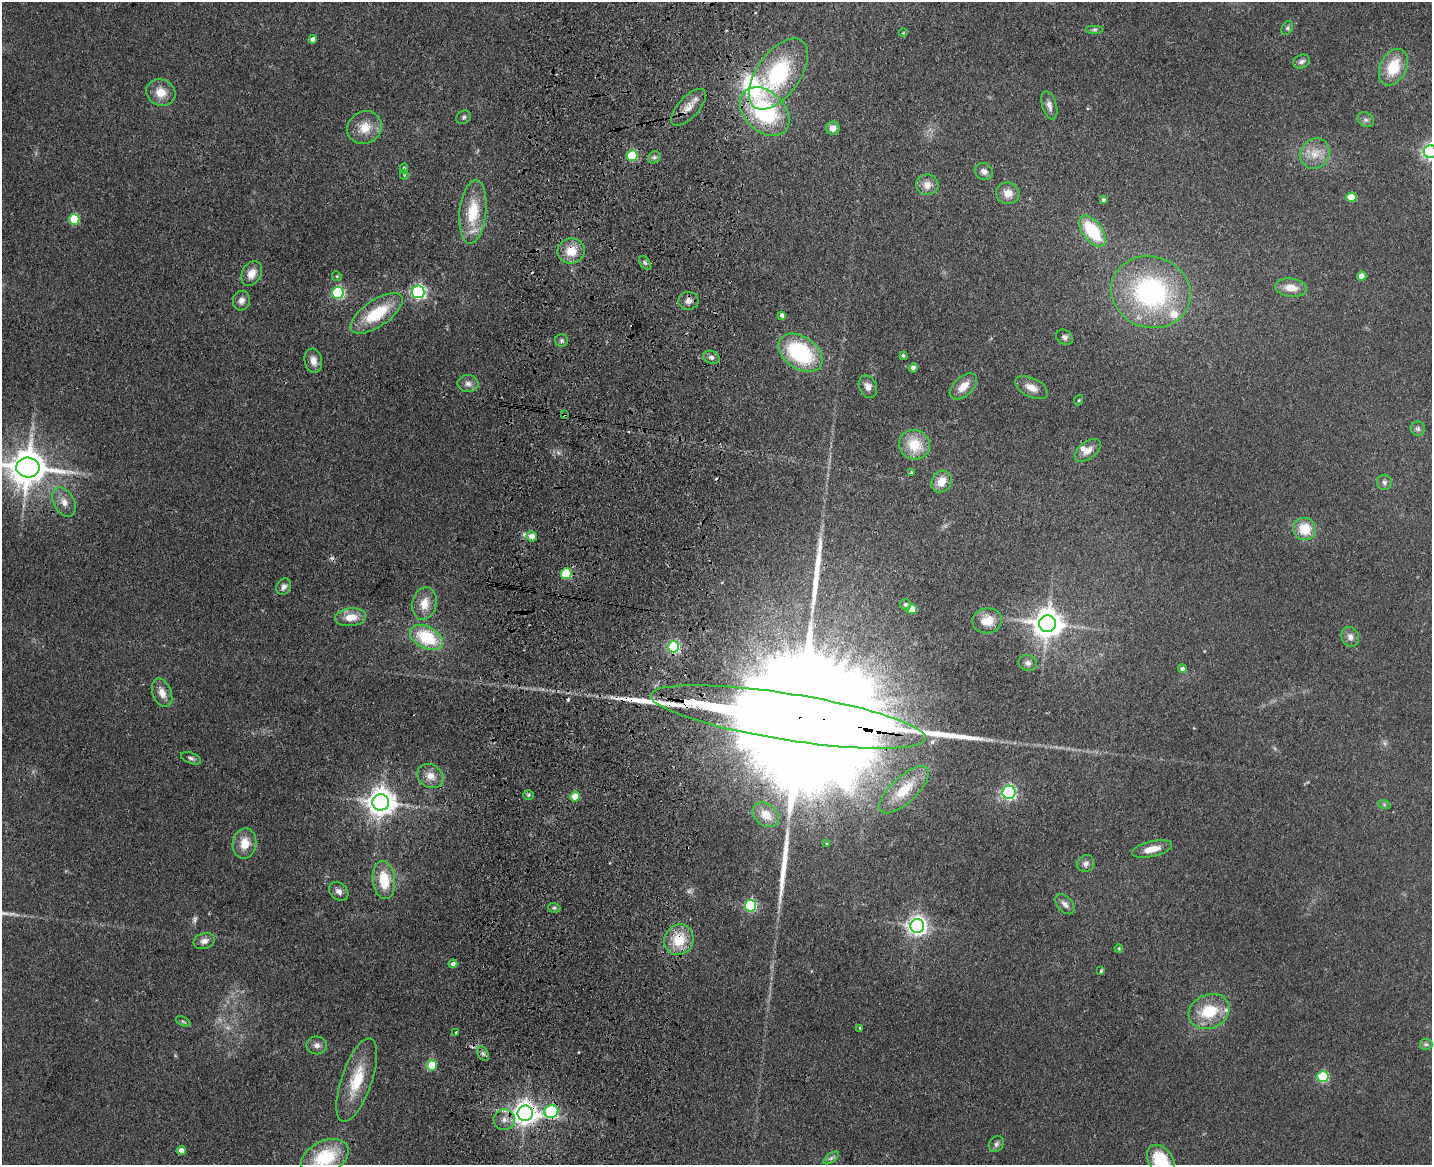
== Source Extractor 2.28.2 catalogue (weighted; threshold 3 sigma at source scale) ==
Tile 8 of 3 x 4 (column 2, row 3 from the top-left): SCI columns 1764-3193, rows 1181-2343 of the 4844 x 4686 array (HDU 1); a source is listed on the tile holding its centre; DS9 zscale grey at full resolution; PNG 1434 x 1167 px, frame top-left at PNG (2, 2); each listed source drawn as its Kron ellipse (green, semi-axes under 4 px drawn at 4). Shown black and unused: <1% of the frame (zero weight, under 3 of 4 exposures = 6% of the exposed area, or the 3 px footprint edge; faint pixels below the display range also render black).
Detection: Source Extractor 2.28.2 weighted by HDU 2 'WHT'; one run over the whole footprint, this tile lists its part. Background 0.0939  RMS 0.0065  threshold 0.0295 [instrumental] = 3 sigma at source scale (4.5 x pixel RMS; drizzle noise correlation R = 1.50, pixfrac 1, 0.05/0.05 arcsec/px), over >= 5 px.
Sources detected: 131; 2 too faint to see at this stretch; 2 cosmic-ray / hot-pixel residue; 2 long thin detections or spike segments (spike, bleed or trail) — neither listed nor drawn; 3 inside a brighter listed object's ellipse — not listed separately; the other 122 listed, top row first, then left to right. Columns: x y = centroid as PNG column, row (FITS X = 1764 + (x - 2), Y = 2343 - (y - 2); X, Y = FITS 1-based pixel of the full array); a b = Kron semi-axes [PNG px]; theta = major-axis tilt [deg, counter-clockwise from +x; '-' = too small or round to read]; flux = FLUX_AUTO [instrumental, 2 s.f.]
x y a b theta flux
1287 28 7 5 62 1.3
1095 29 9 4 0 1.3
903 33 4 2 - 0.45
313 39 4 4 - 3.2
1301 61 8 6 22 2.1
1393 67 19 13 64 21
778 74 41 21 55 64
161 92 15 13 -26 9.3
1049 105 14 7 -74 3.6
689 107 23 10 47 8.1
765 112 28 20 -44 69
464 117 8 6 33 1.5
1366 120 9 7 -30 2
364 127 18 16 34 12
833 128 7 6 - 5.1
1430 152 6 6 - 210
1315 153 16 14 58 9.7
632 156 5 5 - 44
654 157 7 5 43 1.6
404 168 5 4 - 1.1
984 171 9 8 - 3.3
404 175 5 4 - 0.74
927 185 11 10 - 5.9
1008 193 12 10 -18 7.4
1351 197 5 5 - 21
1103 200 4 3 - 1.5
473 212 32 13 84 25
74 219 5 5 - 36
1092 231 18 9 -52 37
571 251 14 12 10 12
645 263 8 5 -54 1.5
252 273 13 9 59 7.5
337 276 5 4 - 0.82
1362 276 5 4 - 9.2
1291 288 16 9 -6 8.4
418 292 6 6 - 170
1151 292 40 35 -18 110
338 293 6 6 - 81
241 301 10 8 75 3.3
688 301 10 9 - 3.4
377 313 30 13 34 29
782 315 4 4 - 2.2
1065 337 9 7 -31 2.3
562 340 6 6 - 1.4
800 353 24 16 -35 60
903 355 3 3 - 0.97
711 357 8 6 -21 2.2
313 361 12 8 -80 5.2
913 368 4 4 - 2.3
468 384 10 8 -4 3.3
963 386 16 9 41 8.2
868 387 11 8 -66 4.2
1031 388 18 9 -27 6.6
1079 400 5 3 - 0.7
565 414 3 3 - 0.78
1418 429 7 7 - 1.9
914 445 16 14 -24 18
1088 450 15 8 37 5.9
28 467 11 10 - 1800
912 472 4 3 - 0.96
942 482 11 9 56 8.6
1384 482 7 7 - 2
64 502 15 10 -62 6.7
1305 529 11 11 - 15
532 536 5 5 - 5.3
566 574 5 5 - 36
284 587 8 7 - 2.7
424 603 17 12 79 10
906 605 6 5 - 1.8
912 609 5 5 - 16
351 617 15 9 6 10
987 621 15 12 8 11
1047 624 8 8 - 990
426 637 18 11 -28 34
1350 637 10 8 -63 3.3
673 647 6 5 - 89
1028 663 9 7 -13 2.6
1182 669 4 4 - 2.1
162 693 15 9 -68 6.8
788 717 139 23 -9 100000
191 758 10 5 -21 1.9
430 776 14 11 -32 7
904 790 31 13 43 18
1009 792 6 6 - 120
528 795 5 5 - 0.96
575 797 5 5 - 14
381 802 8 8 - 840
1384 804 6 4 -20 0.98
766 815 14 11 -38 7.8
244 843 15 11 80 11
827 844 3 3 - 0.54
1152 849 20 7 13 8.4
1086 864 9 8 - 2.9
384 880 19 11 -83 19
339 891 11 8 -41 3.2
1065 904 12 7 -47 3.4
750 906 6 5 - 81
554 908 6 4 -19 1.2
917 926 7 7 - 340
679 940 16 14 63 19
204 941 11 7 15 3.7
1119 948 4 3 - 0.77
453 964 4 4 - 2.6
1101 971 4 3 - 0.95
1209 1011 21 17 22 25
183 1021 8 4 -23 1.1
860 1028 4 3 - 0.67
456 1032 3 3 - 0.72
1426 1044 6 5 - 1.3
317 1045 10 9 - 3.3
483 1053 8 5 -62 1.7
432 1065 5 5 - 17
1323 1077 5 5 - 61
357 1080 44 15 71 25
551 1112 7 6 - 80
525 1113 8 7 - 590
504 1120 10 10 - 4.8
996 1144 9 7 51 2.1
181 1150 4 4 - 5
325 1157 25 16 26 37
831 1158 9 4 36 1.7
1161 1161 17 12 -54 25
Overlapping masked pixels (flux is a lower limit): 10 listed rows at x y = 632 156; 571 251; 565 414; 566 574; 673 647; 788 717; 679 940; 483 1053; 551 1112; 525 1113
Isophote crosses this tile's border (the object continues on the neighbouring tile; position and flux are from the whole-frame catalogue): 4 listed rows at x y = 1430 152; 28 467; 325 1157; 1161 1161